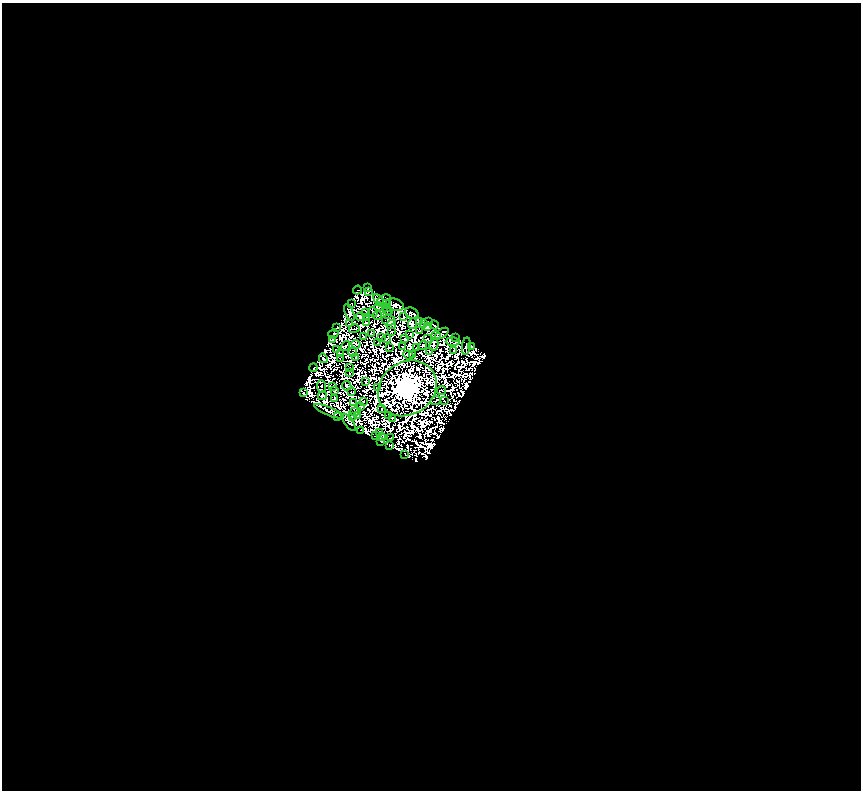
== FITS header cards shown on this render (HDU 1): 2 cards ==
NAXIS1  =                  859
NAXIS2  =                  788

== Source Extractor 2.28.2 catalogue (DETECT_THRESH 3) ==
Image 859 x 788 px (HDU 1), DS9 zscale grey, 1 PNG px = 1 image px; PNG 863 x 792 px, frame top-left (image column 1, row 788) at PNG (2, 3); each listed source drawn as its Kron ellipse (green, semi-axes under 4 px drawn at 4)
Background 1.72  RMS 4.0e-04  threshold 0.00121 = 3 sigma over >= 5 px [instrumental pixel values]
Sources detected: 235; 132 with non-positive FLUX_AUTO (blend fragments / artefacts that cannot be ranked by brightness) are neither listed nor drawn; the other 103 listed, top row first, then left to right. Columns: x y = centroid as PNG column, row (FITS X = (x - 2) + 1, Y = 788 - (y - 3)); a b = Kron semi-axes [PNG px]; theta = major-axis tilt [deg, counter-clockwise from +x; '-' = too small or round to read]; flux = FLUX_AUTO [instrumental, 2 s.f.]
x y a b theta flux
367 288 3 2 - 5.4
357 290 4 3 - 150
369 292 3 2 - 89
379 300 7 2 -56 45
384 300 7 5 25 310
351 304 3 2 - 4.2
387 304 4 2 - 170
395 305 9 6 -15 330
379 307 4 2 - 11
388 310 5 2 - 33
349 312 9 3 -69 37
373 312 5 2 - 32
366 313 3 2 - 93
412 313 7 5 -30 190
388 314 2 2 - 52
377 315 5 2 - 29
404 316 3 2 - 71
360 317 4 3 - 53
367 317 4 2 - 27
388 320 7 5 -7 72
419 322 3 2 - 33
428 322 2 2 - 31
366 323 4 2 - 47
413 323 5 3 - 1.2
424 323 4 3 - 130
350 324 2 2 - 42
391 325 5 2 - 32
434 325 5 2 - 140
428 327 4 3 - 110
337 328 3 3 - 46
354 329 5 2 - 23
391 331 4 2 - 74
420 331 4 2 - 33
371 333 4 3 - 20
442 333 8 4 34 68
333 334 5 3 - 120
410 334 3 2 - 83
363 336 3 2 - 74
436 336 5 2 - 8.3
382 337 4 2 - 38
455 337 4 2 - 64
386 339 4 2 - 84
405 339 4 2 - 0.57
427 339 3 2 - 38
332 340 3 2 - 21
453 341 7 2 0 4.1
378 343 3 2 - 8.8
356 344 4 3 - 2.8
434 345 6 3 64 32
346 346 5 2 - 140
402 346 2 2 - 4.3
423 346 5 3 - 150
466 346 9 2 83 83
471 346 4 2 - 100
389 348 2 2 - 110
416 348 4 2 - 4.9
336 350 2 2 - 120
430 351 2 2 - 37
454 351 2 2 - 27
341 353 2 2 - 36
353 353 4 2 - 30
408 355 5 3 - 14
412 355 3 3 - 53
356 357 4 2 - 73
323 358 5 2 - 33
340 358 4 2 - 12
349 367 2 2 - 65
313 368 4 2 - 22
349 373 3 2 - 27
366 382 4 2 - 60
321 386 6 2 -83 9.5
333 386 3 2 - 14
347 386 5 3 - 55
378 388 3 2 - 70
407 388 31 26 36 440000
442 390 4 2 - 25
335 391 4 2 - 55
351 392 2 2 - 44
303 393 2 2 - 100
322 396 5 3 - 11
335 398 3 2 - 3.6
363 401 2 2 - 0.26
436 401 5 2 - 100
444 401 2 2 - 68
353 403 4 2 - 44
361 407 3 2 - 37
381 409 3 2 - 8.8
329 411 16 4 -22 110
355 411 6 3 12 56
352 416 2 2 - 68
358 416 4 2 - 16
388 416 2 2 - 38
337 417 2 2 - 18
393 418 2 2 - 65
349 422 10 3 -54 290
360 430 3 2 - 100
379 432 4 2 - 47
376 436 2 2 - 21
382 437 4 2 - 76
391 438 3 2 - 43
381 442 3 2 - 88
389 446 3 2 - 92
405 454 3 2 - 31
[132 non-positive-flux detections neither listed nor drawn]